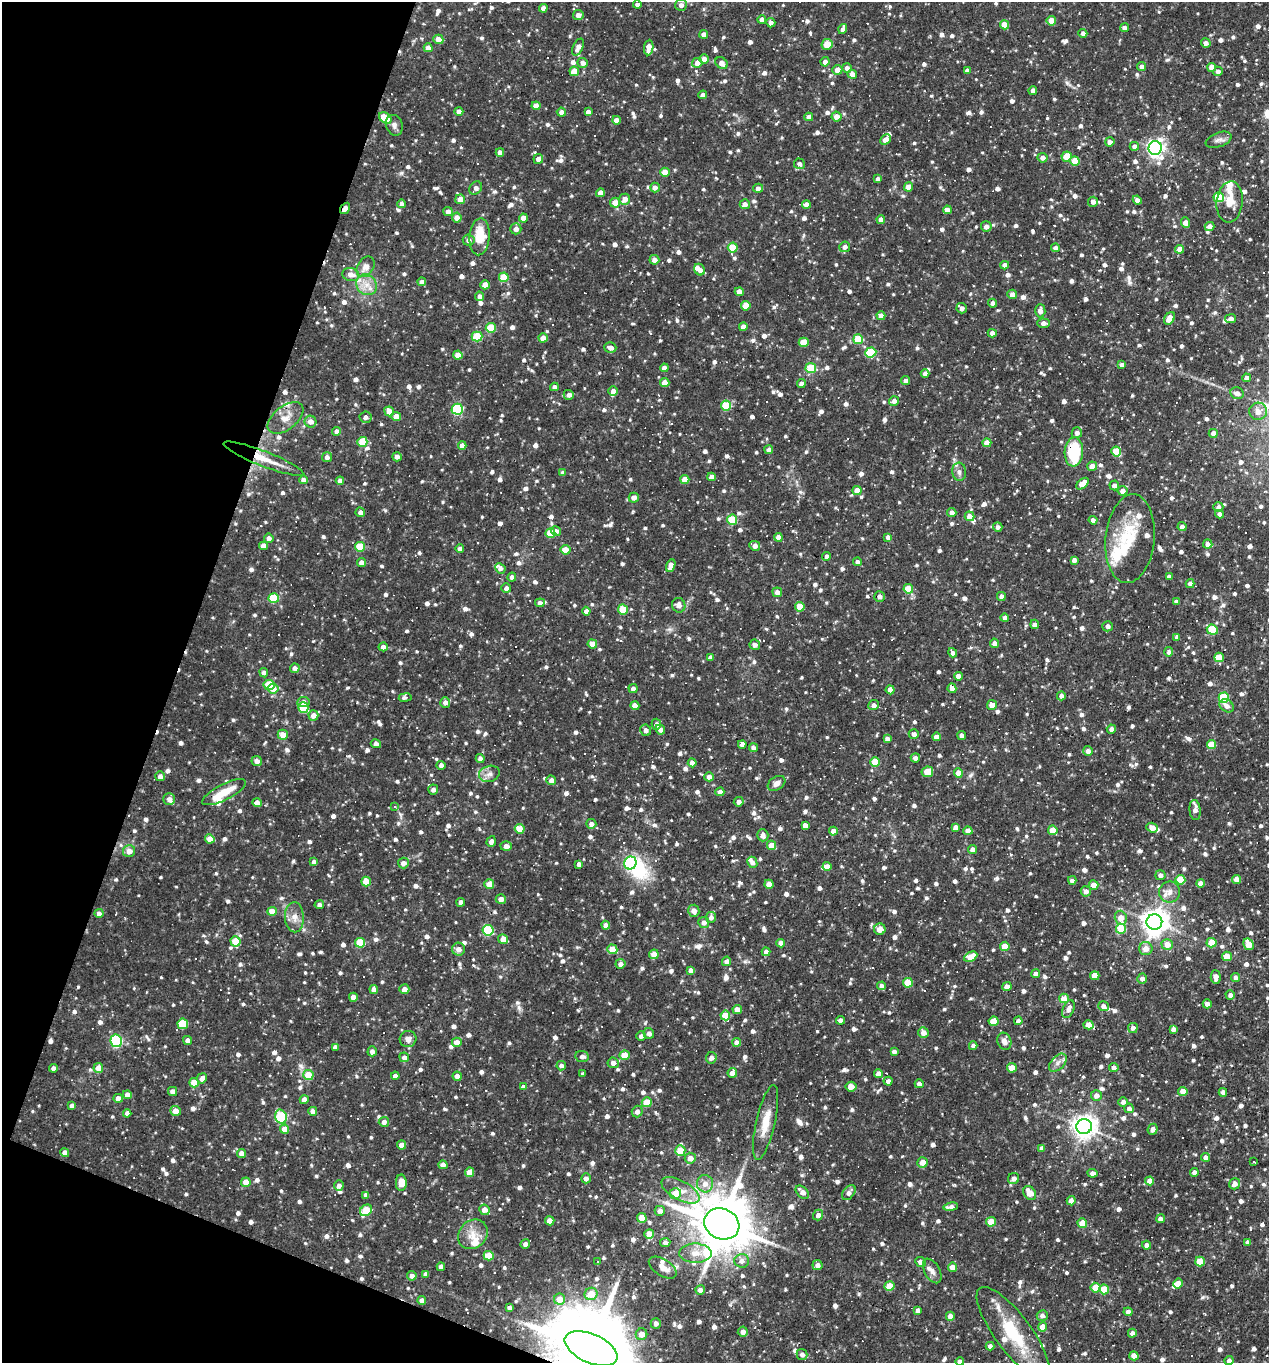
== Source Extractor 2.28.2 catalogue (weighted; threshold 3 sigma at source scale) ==
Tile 9 of 4 x 4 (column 1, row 3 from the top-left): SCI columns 131-1397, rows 1362-2722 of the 5459 x 5445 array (HDU 1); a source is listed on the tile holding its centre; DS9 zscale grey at full resolution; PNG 1271 x 1365 px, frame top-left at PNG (2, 2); each listed source drawn as its Kron ellipse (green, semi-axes under 4 px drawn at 4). Shown black and unused: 18% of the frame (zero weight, under 3 of 4 exposures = <1% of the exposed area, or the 3 px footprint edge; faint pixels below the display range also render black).
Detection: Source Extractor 2.28.2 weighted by HDU 2 'WHT'; one run over the whole footprint, this tile lists its part. Background 0.0891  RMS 0.0057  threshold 0.0257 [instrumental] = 3 sigma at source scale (4.5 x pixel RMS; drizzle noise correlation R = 1.50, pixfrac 1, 0.05/0.05 arcsec/px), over >= 5 px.
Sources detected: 1371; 2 inside a brighter object's white glare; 67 cosmic-ray / hot-pixel residue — neither listed nor drawn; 28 inside a brighter listed object's ellipse — not listed separately; of the other 1274, all 500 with FLUX_AUTO >= 2.46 (the completeness limit of this list) listed and drawn (774 fainter detections not listed), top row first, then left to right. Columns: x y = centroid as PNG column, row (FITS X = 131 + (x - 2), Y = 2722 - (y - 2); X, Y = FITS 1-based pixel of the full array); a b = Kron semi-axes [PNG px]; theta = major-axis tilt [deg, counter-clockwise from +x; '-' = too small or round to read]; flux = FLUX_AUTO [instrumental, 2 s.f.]
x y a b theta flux
637 5 4 4 - 2.6
681 5 6 6 - 2.9
543 8 4 4 - 4.3
578 15 5 5 - 2.9
762 20 4 4 - 3.1
1051 21 5 4 - 9
771 23 5 4 - 2.8
1004 25 4 4 - 8.8
1124 28 4 4 - 2.7
843 29 5 4 - 2.9
1083 33 4 4 - 2.6
704 34 4 4 - 3
438 39 5 4 - 6.3
1206 43 5 4 - 2.8
827 44 6 5 - 8.3
578 47 9 5 64 4.1
649 47 8 4 83 7.4
428 48 4 4 - 4.8
704 59 5 4 - 3.4
825 62 4 4 - 2.7
583 63 5 5 - 3.1
697 63 5 5 - 3.4
722 63 7 5 -43 3.7
1142 67 4 4 - 3.4
1212 67 4 4 - 5.6
847 68 5 4 - 2.6
837 70 5 5 - 4.7
967 70 4 4 - 2.5
574 71 5 4 - 7.7
1218 71 5 4 - 2.7
852 74 5 4 - 4.6
1033 91 4 4 - 3.1
703 95 4 4 - 2.9
536 106 4 4 - 5.3
459 111 4 4 - 3.1
561 112 4 4 - 2.8
588 112 4 4 - 2.5
809 117 4 4 - 2.9
837 117 5 5 - 4.8
385 118 7 5 -38 14
616 120 4 4 - 5.5
394 125 10 8 -72 2.6
885 140 6 4 43 3.9
1219 140 13 7 20 2.8
1110 142 5 4 - 2.9
1134 146 4 4 - 2.9
1155 148 7 6 - 220
500 152 4 4 - 2.8
1067 156 5 5 - 11
1042 158 5 5 - 2.9
538 159 5 5 - 2.9
1075 161 5 4 - 12
799 164 5 5 - 2.9
665 172 4 4 - 8.6
878 179 4 4 - 2.7
908 187 4 4 - 7
476 188 7 5 53 3.3
655 188 5 5 - 3.3
758 188 5 4 - 2.8
600 193 4 4 - 4.5
1219 197 5 5 - 24
460 199 5 5 - 6.2
625 199 5 5 - 4.5
1137 200 4 4 - 2.7
1093 202 5 5 - 3.2
1230 202 21 13 84 8.1
615 203 5 5 - 6.7
402 204 4 4 - 3.1
745 204 5 5 - 3.5
806 205 4 4 - 5
345 208 6 4 54 4
947 210 4 4 - 4.3
448 212 4 4 - 2.7
457 218 5 5 - 4.5
523 218 4 4 - 6
881 219 4 4 - 3.7
1186 223 5 4 - 4.6
986 226 5 5 - 3.2
1209 226 5 4 - 3.6
516 229 5 5 - 3.3
479 237 18 10 86 15
469 240 6 5 - 2.8
845 247 5 5 - 2.7
733 248 5 5 - 18
1055 248 4 4 - 2.9
1180 249 4 4 - 6
654 260 5 5 - 3.1
1005 265 4 4 - 3.8
366 267 11 8 56 4.8
700 270 6 5 - 3.4
351 274 8 6 -15 4.3
504 277 5 4 - 16
422 282 4 4 - 3.2
367 285 11 9 -45 6.1
485 285 4 4 - 6.1
739 292 4 4 - 4.4
1012 294 5 4 - 3.2
479 296 5 4 - 2.7
993 303 4 4 - 2.6
746 306 5 4 - 8.2
962 308 5 5 - 2.9
1040 311 6 5 - 3.1
881 316 4 4 - 4.5
1169 318 7 5 56 8
1231 319 5 4 - 3.6
1044 323 6 4 -2 3.1
743 327 4 4 - 4.3
491 328 5 5 - 20
992 333 4 4 - 3.1
477 336 5 5 - 24
543 338 4 4 - 6.7
858 339 5 5 - 17
804 342 5 4 - 11
610 348 6 5 - 3.6
871 352 5 5 - 24
458 355 4 4 - 5.6
1122 365 4 4 - 2.5
664 368 4 4 - 4.1
811 368 5 5 - 20
925 373 4 4 - 2.6
1247 378 4 4 - 3.7
906 381 4 4 - 2.9
665 383 4 4 - 7.1
801 383 4 4 - 2.8
554 387 4 4 - 2.6
613 391 5 4 - 2.9
1237 393 7 6 - 3.3
569 395 5 5 - 2.7
894 401 5 4 - 3
726 406 5 5 - 22
457 409 5 5 - 46
389 411 5 4 - 6.4
1258 411 9 8 - 4.9
396 416 5 4 - 5.3
366 417 6 5 - 3
285 418 21 11 38 7.7
311 422 6 6 - 4.1
337 431 4 4 - 2.6
1077 433 5 5 - 2.6
1213 433 4 4 - 2.8
362 442 5 5 - 17
987 443 4 4 - 5.1
462 445 4 4 - 4.3
769 450 4 4 - 2.6
1116 451 5 5 - 16
1074 452 14 9 86 33
327 457 5 5 - 2.7
397 457 5 4 - 2.9
264 459 42 7 -21 13
1092 466 5 4 - 4.3
959 472 9 7 -85 2.6
563 473 4 4 - 2.9
711 477 4 4 - 3.3
685 479 4 4 - 8.5
303 480 4 4 - 2.6
340 481 4 4 - 3
1083 484 7 4 42 8.6
1114 485 5 5 - 2.7
857 491 4 4 - 7.3
1122 491 5 5 - 3.9
634 498 5 5 - 3.5
1218 507 5 5 - 2.6
360 512 5 4 - 2.7
952 512 5 4 - 2.8
1219 514 4 4 - 2.5
969 516 5 4 - 5.8
732 520 5 5 - 21
1093 520 4 4 - 2.5
998 527 5 4 - 2.7
1182 527 4 4 - 2.6
556 531 5 5 - 3
550 533 5 5 - 16
778 537 4 4 - 3.6
888 537 4 4 - 2.5
269 538 4 4 - 2.6
1130 539 44 24 84 29
1208 544 4 4 - 2.9
264 546 4 4 - 4.1
755 546 5 4 - 3.1
360 547 5 5 - 18
460 548 4 4 - 2.6
565 550 5 4 - 8.1
827 556 4 4 - 2.6
1074 560 4 4 - 2.7
361 562 4 4 - 2.6
858 562 4 4 - 2.7
671 566 6 4 67 6.1
500 568 5 4 - 2.8
1169 576 4 4 - 2.7
512 577 4 4 - 2.6
1190 584 4 4 - 2.7
506 588 5 5 - 2.6
908 589 5 4 - 14
777 592 5 4 - 2.8
879 596 5 5 - 3
1001 596 4 4 - 2.8
274 598 5 5 - 26
1176 602 4 4 - 2.5
540 603 5 4 - 3
679 605 7 6 - 3.9
800 607 5 4 - 11
623 609 5 5 - 18
586 611 4 4 - 2.7
1005 618 4 4 - 2.5
1035 624 4 4 - 2.9
1108 626 5 5 - 2.9
1212 630 5 5 - 21
1177 637 4 4 - 2.7
994 643 4 4 - 3
592 644 4 4 - 6.8
755 645 5 5 - 3.1
383 647 4 4 - 3.3
1169 652 5 4 - 2.5
953 653 5 4 - 2.5
711 657 4 4 - 2.6
1219 657 5 4 - 12
295 668 5 4 - 2.7
264 673 5 4 - 2.6
958 676 4 4 - 4.4
269 685 5 5 - 22
633 688 4 4 - 2.5
952 688 5 4 - 4
273 689 5 5 - 6.1
890 690 4 4 - 6.1
1061 696 4 4 - 2.6
405 697 6 4 8 2.5
1224 698 5 5 - 30
303 702 6 5 - 3.4
445 702 5 5 - 2.9
874 705 5 5 - 2.8
992 705 5 5 - 5.4
635 706 4 4 - 5.1
1227 706 8 6 -38 3.6
303 707 5 5 - 16
313 715 5 5 - 4.9
656 724 5 4 - 2.7
1111 729 5 4 - 2.6
646 730 6 5 - 3
660 730 5 4 - 2.9
914 734 5 5 - 2.9
283 735 5 5 - 5.7
962 735 4 4 - 2.6
936 737 4 4 - 4
887 739 4 4 - 2.5
376 744 5 4 - 2.7
742 744 4 4 - 2.9
1211 745 5 4 - 13
754 748 5 4 - 2.6
1088 751 5 5 - 2.8
480 758 4 4 - 2.6
915 758 4 4 - 2.6
257 761 5 5 - 3.3
875 762 5 4 - 14
692 763 4 4 - 3.9
441 765 4 4 - 2.8
927 772 6 5 - 11
958 773 4 4 - 7.1
489 774 10 8 16 3.2
160 776 5 4 - 2.8
709 777 4 4 - 4.3
551 780 5 4 - 3.4
777 783 9 6 32 3.5
433 790 5 5 - 2.9
224 792 24 8 27 12
720 792 4 4 - 3.1
169 799 6 5 - 3.3
739 802 5 4 - 2.8
257 803 5 4 - 4
394 807 3 3 - 3.4
1195 810 10 5 -83 3.6
591 824 5 5 - 2.8
805 825 4 4 - 3.1
955 827 4 4 - 3.4
1152 828 6 4 -19 4.7
520 829 5 4 - 8.5
1053 830 5 4 - 7.3
833 831 4 4 - 5.1
968 831 4 4 - 5.1
763 835 6 5 - 3.1
210 839 5 4 - 6.8
491 841 6 4 71 2.5
771 845 5 4 - 7.5
506 846 5 5 - 2.9
973 850 4 4 - 3.5
129 851 6 6 - 4.3
314 862 4 4 - 2.6
752 862 6 5 - 2.9
403 863 5 5 - 3.3
630 863 6 6 - 61
579 864 4 4 - 2.6
827 866 4 4 - 4.7
1160 875 5 5 - 2.5
1236 879 4 4 - 5
1072 880 4 4 - 4.2
1180 880 5 5 - 15
366 882 5 4 - 8.8
1200 883 4 4 - 4
489 884 5 4 - 6.5
769 884 4 4 - 6.6
1093 885 5 4 - 6.2
1086 891 5 5 - 3.2
1170 892 10 10 - 4.6
501 899 5 4 - 3.1
461 902 4 4 - 3
319 905 4 4 - 2.5
272 911 5 4 - 6.9
694 911 6 5 - 3.4
99 913 4 4 - 2.6
294 917 15 9 -88 4.9
711 917 5 5 - 2.7
1121 918 7 6 - 6.9
704 922 5 5 - 2.7
1154 922 8 8 - 650
606 925 4 4 - 3.6
880 929 6 5 - 5.9
1121 929 5 5 - 16
488 930 5 5 - 34
503 939 5 4 - 5.6
235 941 5 5 - 13
360 943 5 5 - 21
781 943 4 4 - 3.4
1211 943 5 4 - 10
1167 944 6 5 - 6.2
1249 944 6 5 - 8.7
1005 946 5 4 - 11
458 949 6 6 - 3.6
612 949 5 4 - 10
1146 949 6 6 - 4.6
766 952 4 4 - 2.5
654 954 5 5 - 6.7
1227 956 5 4 - 12
971 957 7 4 27 9.4
726 961 5 4 - 2.8
620 964 5 5 - 2.9
691 970 4 4 - 2.5
1035 974 4 4 - 3
1095 976 4 4 - 9.2
1216 977 7 5 -87 3.4
1236 977 4 4 - 2.9
1142 978 5 5 - 2.8
908 983 5 5 - 13
882 986 4 4 - 2.8
1007 987 4 4 - 6.2
374 989 4 4 - 3.6
404 989 5 5 - 3.9
1230 995 4 4 - 2.6
353 997 4 4 - 4.9
1064 998 5 4 - 12
1207 1004 4 4 - 2.7
1103 1006 5 4 - 2.6
737 1009 5 4 - 6.2
1068 1009 9 5 67 3.4
725 1015 5 5 - 12
840 1020 4 4 - 2.5
994 1021 5 4 - 10
1018 1021 4 4 - 2.7
183 1024 5 5 - 26
1088 1025 5 4 - 7.4
1133 1028 5 5 - 3
1173 1029 4 4 - 2.6
649 1033 5 5 - 2.7
923 1033 5 5 - 4.1
641 1036 4 4 - 2.6
408 1039 8 8 - 3.2
188 1040 5 4 - 2.8
116 1041 6 5 - 75
1004 1041 8 7 - 3.5
457 1042 5 4 - 5.2
737 1042 4 4 - 3.9
973 1046 4 4 - 2.5
335 1047 4 4 - 2.6
372 1051 5 4 - 2.8
894 1051 4 4 - 2.5
624 1055 5 5 - 10
582 1056 7 5 -7 2.6
404 1057 5 5 - 2.5
711 1058 6 5 - 2.6
613 1063 5 5 - 3
1058 1063 11 6 46 3
561 1066 5 4 - 2.5
1114 1067 5 4 - 2.9
53 1068 4 4 - 2.7
98 1068 5 4 - 7.1
1012 1068 5 4 - 9.9
732 1073 5 4 - 3.9
583 1074 3 3 - 3.4
878 1074 4 4 - 3.2
308 1075 5 5 - 13
395 1076 4 4 - 2.9
457 1076 5 4 - 3.3
202 1078 5 5 - 3.1
888 1081 4 4 - 2.5
194 1083 5 4 - 12
919 1084 4 4 - 2.6
523 1087 4 4 - 2.6
851 1087 5 5 - 4.1
172 1091 4 4 - 2.7
1183 1092 4 4 - 7.2
1223 1092 4 4 - 3.2
127 1095 4 4 - 4.5
1096 1095 5 5 - 3.6
118 1098 4 4 - 4.1
304 1100 4 4 - 4.7
647 1102 5 5 - 14
1123 1102 5 4 - 2.7
72 1106 4 4 - 3.2
1129 1108 5 5 - 2.7
175 1111 5 5 - 6.4
313 1111 4 4 - 3.3
637 1111 6 5 - 2.8
127 1113 4 4 - 3
281 1117 7 5 -73 38
384 1122 5 5 - 2.9
766 1122 38 9 77 12
1084 1127 8 7 - 490
285 1129 4 4 - 7.4
1153 1129 5 5 - 2.9
401 1145 4 4 - 5.1
1042 1148 4 4 - 3.1
680 1150 5 5 - 12
65 1152 4 4 - 2.8
241 1153 4 4 - 5
1205 1157 4 4 - 2.6
690 1158 5 5 - 4.9
1253 1161 3 3 - 6.8
923 1162 5 5 - 6.1
443 1165 4 4 - 3.2
470 1172 5 4 - 8.7
1194 1172 4 4 - 2.6
1092 1173 5 4 - 3.1
586 1178 5 4 - 2.7
1014 1179 6 5 - 2.8
1150 1181 4 4 - 6.3
246 1182 4 4 - 7.2
401 1183 8 5 89 7.3
705 1184 9 8 - 4.9
1235 1184 6 5 - 3.1
339 1186 5 4 - 3
680 1190 21 9 -29 8.5
802 1192 8 5 -44 3.9
675 1193 6 5 - 8.8
849 1193 8 5 53 3.1
1030 1193 7 5 -50 6.8
366 1195 4 4 - 2.5
1071 1201 5 4 - 3.4
951 1207 7 4 9 3
366 1210 6 5 - 19
484 1210 5 5 - 4.7
660 1211 5 5 - 3.4
818 1215 5 5 - 2.7
642 1218 5 5 - 11
1160 1219 4 4 - 2.9
550 1221 4 4 - 6.2
991 1222 5 5 - 10
1082 1223 5 4 - 10
722 1224 18 15 -25 3800
473 1234 16 13 46 8
649 1234 5 4 - 9.9
665 1242 5 4 - 2.5
1248 1242 4 4 - 2.6
525 1244 5 4 - 2.8
1146 1245 4 4 - 2.5
695 1253 16 9 -2 6.7
489 1256 5 5 - 11
742 1261 7 7 - 3
1200 1261 5 5 - 12
597 1262 3 3 - 2.6
920 1262 5 5 - 3
817 1265 5 5 - 2.7
441 1267 4 4 - 2.7
952 1267 4 4 - 4.9
663 1268 16 8 -32 5.2
932 1271 13 7 -60 3.3
425 1274 4 4 - 2.5
412 1276 5 4 - 2.8
1178 1283 5 4 - 6.8
889 1286 5 4 - 11
1095 1288 5 5 - 11
1104 1289 5 5 - 14
700 1290 5 4 - 2.9
591 1294 6 6 - 9.9
559 1299 5 5 - 6.9
422 1300 4 4 - 4.2
509 1308 4 4 - 2.9
918 1310 4 4 - 2.5
1128 1312 4 4 - 2.5
1042 1315 5 5 - 2.5
950 1316 4 4 - 4
656 1323 5 5 - 2.6
1042 1327 4 4 - 7
743 1332 5 5 - 3.1
1013 1333 56 18 -53 35
1132 1333 4 4 - 2.6
642 1334 6 6 - 5.8
990 1346 4 4 - 2.8
591 1348 28 14 -24 9200
802 1354 5 5 - 2.5
1134 1356 5 4 - 6.6
1229 1361 4 4 - 2.9
960 1362 4 4 - 2.9
Overlapping masked pixels (flux is a lower limit): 4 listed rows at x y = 345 208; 1074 452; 264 459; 591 1348
Isophote crosses this tile's border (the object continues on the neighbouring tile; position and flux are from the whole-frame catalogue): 4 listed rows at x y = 1258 411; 591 1348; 1229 1361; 960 1362